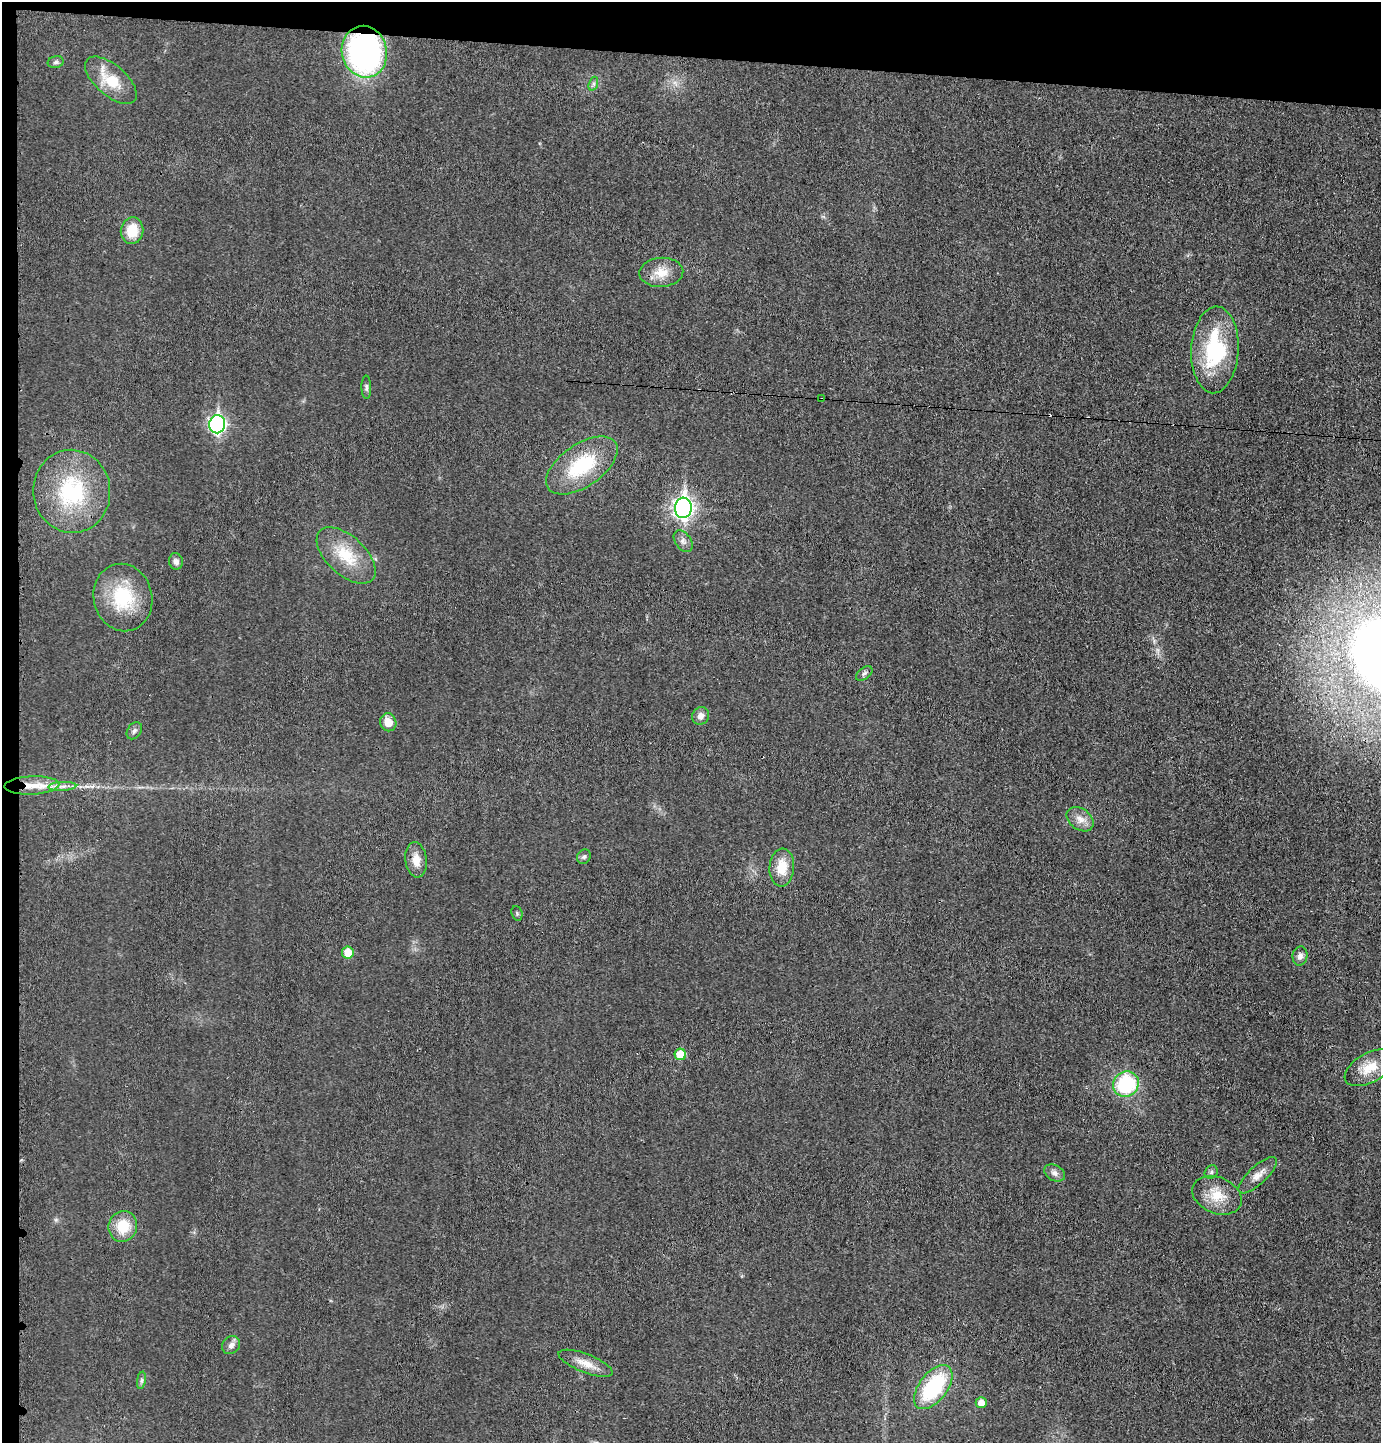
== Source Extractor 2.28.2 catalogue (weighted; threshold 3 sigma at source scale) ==
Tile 1 of 3 x 3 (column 1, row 1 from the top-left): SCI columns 108-1486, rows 2883-4323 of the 4365 x 4332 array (HDU 1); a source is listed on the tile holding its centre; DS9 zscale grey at full resolution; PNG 1383 x 1445 px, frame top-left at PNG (2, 2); each listed source drawn as its Kron ellipse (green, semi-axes under 4 px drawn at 4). Shown black and unused: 5% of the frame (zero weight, under 3 of 4 exposures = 1% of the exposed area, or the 3 px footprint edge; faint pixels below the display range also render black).
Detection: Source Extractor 2.28.2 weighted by HDU 2 'WHT'; one run over the whole footprint, this tile lists its part. Background 0.0211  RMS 0.0046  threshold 0.0207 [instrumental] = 3 sigma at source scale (4.5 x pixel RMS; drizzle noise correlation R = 1.50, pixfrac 1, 0.05/0.05 arcsec/px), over >= 5 px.
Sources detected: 45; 2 cosmic-ray / hot-pixel residue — neither listed nor drawn; the other 43 listed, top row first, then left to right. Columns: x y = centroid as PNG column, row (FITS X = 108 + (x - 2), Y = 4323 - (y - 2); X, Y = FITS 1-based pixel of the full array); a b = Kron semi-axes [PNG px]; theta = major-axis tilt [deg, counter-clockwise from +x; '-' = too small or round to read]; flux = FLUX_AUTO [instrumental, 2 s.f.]
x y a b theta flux
364 52 26 22 -77 140
56 62 8 6 15 1.1
111 80 31 15 -41 14
593 84 7 4 72 1.1
132 231 13 11 82 10
661 272 22 14 3 7.6
1215 350 43 23 87 41
366 387 12 5 -89 1.1
822 399 4 3 - 1.1
217 424 9 8 - 120
582 465 41 21 34 31
72 491 41 38 -84 44
683 508 10 8 86 210
683 541 12 7 -54 2.2
346 555 36 19 -43 16
176 561 8 7 - 2
123 597 34 29 -76 26
864 673 9 5 37 1.3
701 716 9 8 - 2.7
388 722 9 8 - 5.2
134 731 9 6 54 1.5
32 785 27 9 3 9.3
62 786 14 4 3 2.1
1080 819 15 10 -36 4.3
584 857 7 6 - 1.1
416 860 18 10 -83 5.4
782 867 19 12 86 9.2
517 913 7 5 -71 0.83
348 953 6 6 - 8.3
1300 956 10 7 80 2.3
680 1054 6 6 - 10
1370 1068 27 14 29 9.4
1126 1084 13 12 - 35
1211 1172 7 6 - 1.1
1055 1173 11 7 -29 2.1
1258 1175 24 9 43 4.6
1217 1195 25 18 -23 11
123 1226 15 14 - 12
231 1345 10 8 45 2.2
586 1363 28 9 -21 6.2
141 1380 9 4 81 1.1
933 1387 25 14 53 39
981 1403 5 5 - 3.8
Overlapping masked pixels (flux is a lower limit): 3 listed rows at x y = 364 52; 822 399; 32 785